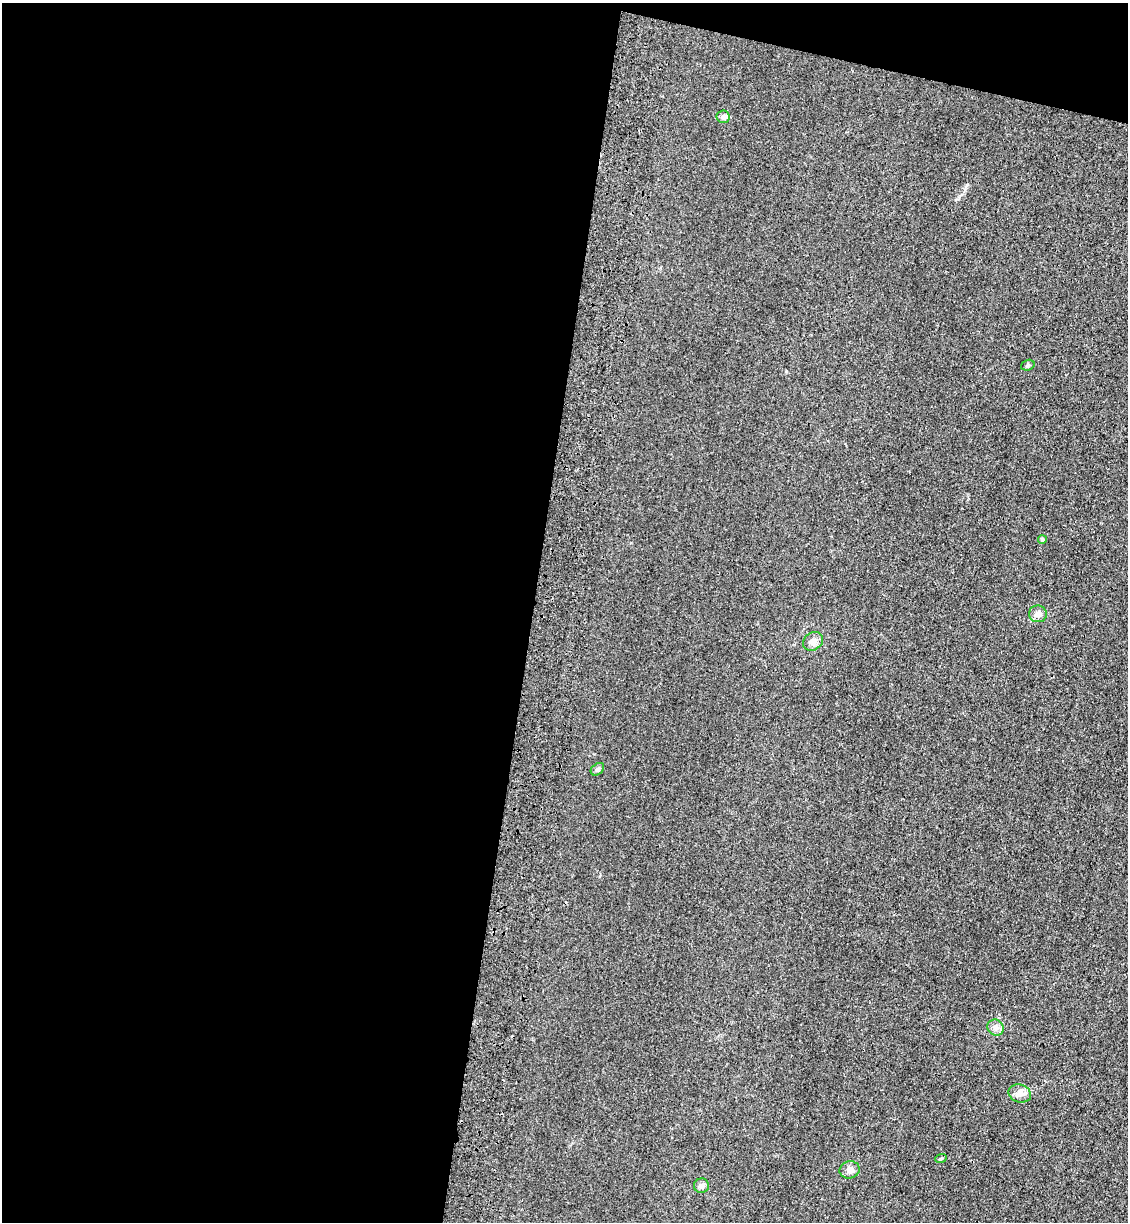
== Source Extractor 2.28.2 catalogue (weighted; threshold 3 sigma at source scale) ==
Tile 1 of 4 x 4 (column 1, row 1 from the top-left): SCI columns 234-1359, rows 3685-4904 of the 5085 x 4929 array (HDU 1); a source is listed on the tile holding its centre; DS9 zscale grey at full resolution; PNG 1130 x 1224 px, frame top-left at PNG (2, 3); each listed source drawn as its Kron ellipse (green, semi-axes under 4 px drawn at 4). Shown black and unused: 50% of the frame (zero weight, under 3 of 4 exposures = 6% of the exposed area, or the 3 px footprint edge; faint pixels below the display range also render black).
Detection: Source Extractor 2.28.2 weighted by HDU 2 'WHT'; one run over the whole footprint, this tile lists its part. Background 0.0311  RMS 0.0056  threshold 0.0251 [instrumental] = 3 sigma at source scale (4.5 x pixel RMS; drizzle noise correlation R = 1.50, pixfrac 1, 0.05/0.05 arcsec/px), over >= 5 px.
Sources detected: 12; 1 cosmic-ray / hot-pixel residue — neither listed nor drawn; the other 11 listed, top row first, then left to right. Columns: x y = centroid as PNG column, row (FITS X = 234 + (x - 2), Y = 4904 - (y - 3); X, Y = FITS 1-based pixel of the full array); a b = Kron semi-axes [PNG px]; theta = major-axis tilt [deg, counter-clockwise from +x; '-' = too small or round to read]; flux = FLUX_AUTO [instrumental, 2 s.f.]
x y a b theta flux
723 117 7 6 - 1.3
1028 365 7 5 18 0.99
1042 540 4 4 - 2.1
1038 614 9 8 - 2.5
813 641 10 8 36 3
597 769 7 5 40 1.3
996 1028 8 7 - 2.2
1020 1093 11 9 -16 3.1
941 1158 6 3 20 0.58
850 1170 10 8 15 2.7
701 1186 7 7 - 1.8
Unlisted compact peaks at least as high as the median listed source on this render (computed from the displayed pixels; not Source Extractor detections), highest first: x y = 957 199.